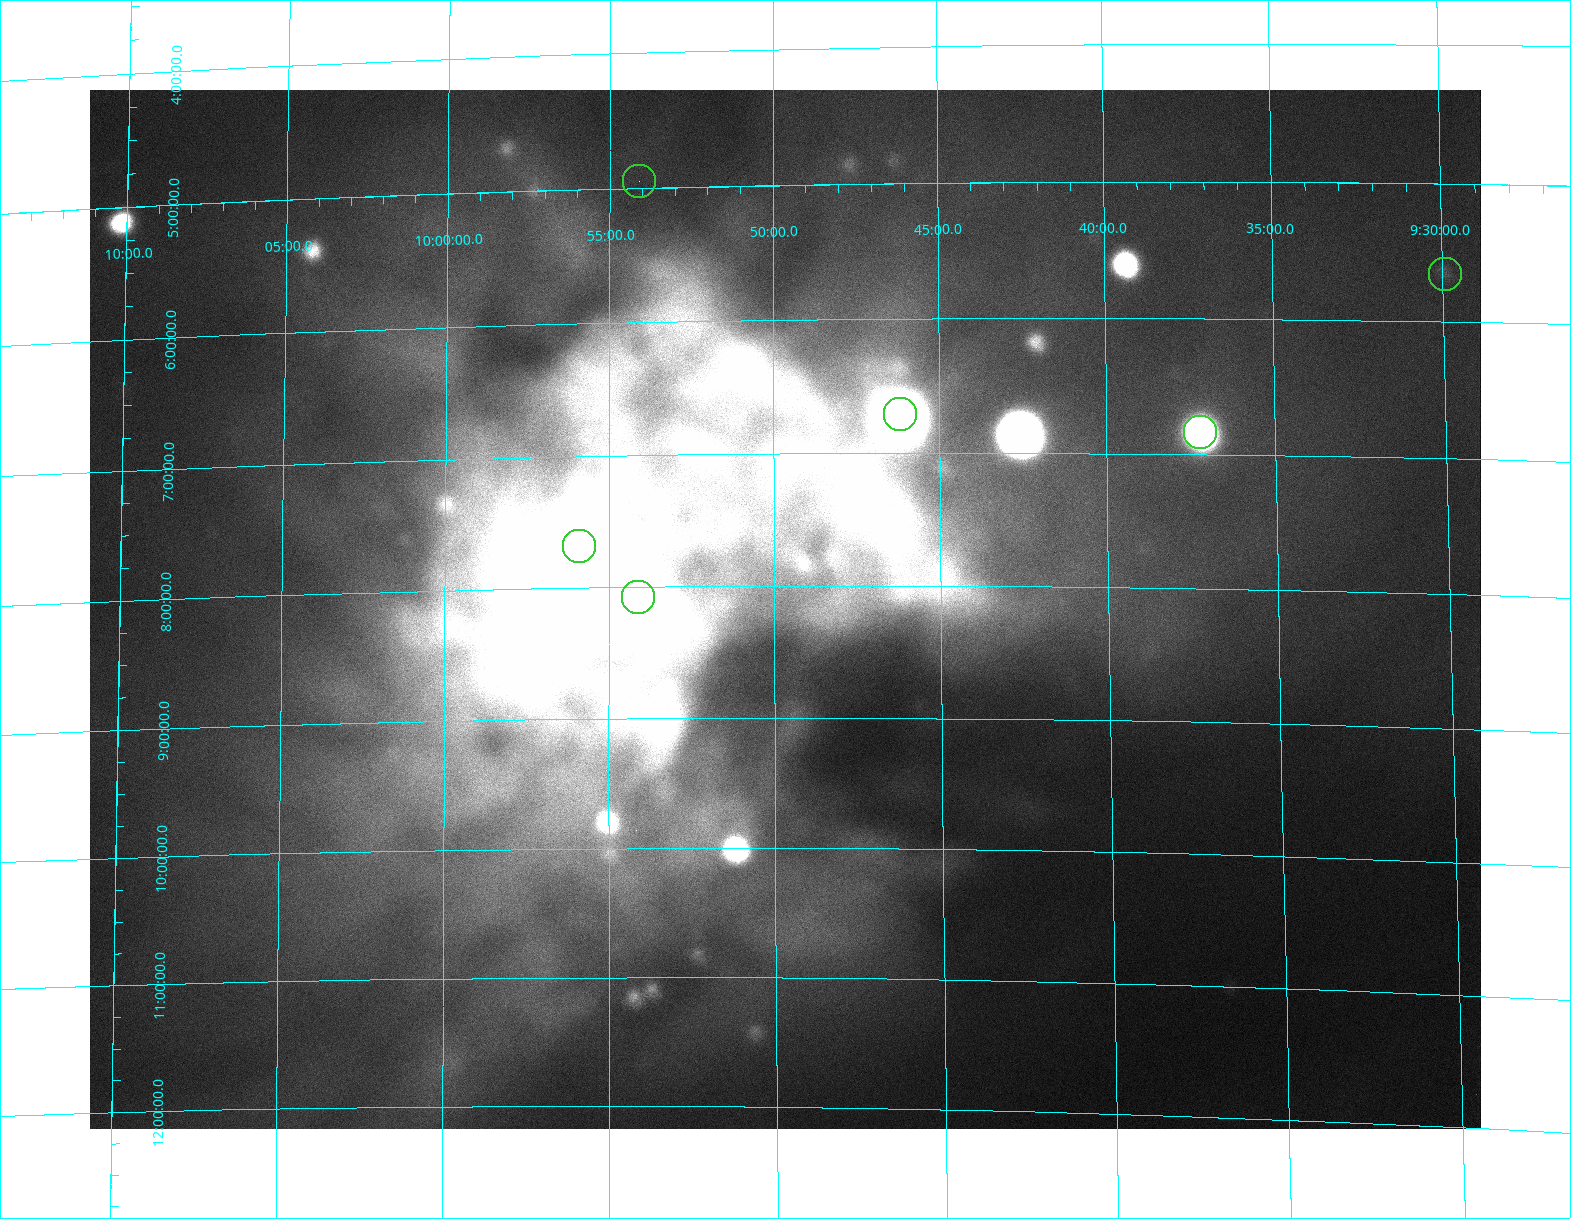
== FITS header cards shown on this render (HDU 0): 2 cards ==
NAXIS1  =                 1391
NAXIS2  =                 1039

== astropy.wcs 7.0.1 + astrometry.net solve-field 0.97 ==
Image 1391 x 1039 px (HDU 0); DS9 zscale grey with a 90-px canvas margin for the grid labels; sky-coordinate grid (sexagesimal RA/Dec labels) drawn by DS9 from the SOLVED WCS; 6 Tycho-2 reference stars matched to detected sources circled (green)
Header WCS: none
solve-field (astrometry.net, Tycho-2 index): SOLVED blind (the file carries no WCS)
Solved WCS: RA---TAN-SIP/DEC--TAN-SIP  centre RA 09:49:40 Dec +08:11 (147.42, +8.18 deg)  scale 26.9 x 27.3 arcsec/px (non-square pixels)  FOV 622.6' x 473.2'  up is -180 deg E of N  parity flipped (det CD > 0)
(file carries no celestial WCS; the grid is the blind solution)
Tycho-2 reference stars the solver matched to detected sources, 6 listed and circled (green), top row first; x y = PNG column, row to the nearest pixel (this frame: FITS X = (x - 90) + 1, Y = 1039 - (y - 90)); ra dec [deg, ICRS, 3 dp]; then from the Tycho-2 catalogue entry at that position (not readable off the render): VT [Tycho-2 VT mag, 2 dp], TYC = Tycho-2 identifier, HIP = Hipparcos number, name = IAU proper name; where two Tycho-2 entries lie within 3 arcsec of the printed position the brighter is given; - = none
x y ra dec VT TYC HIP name
639 181 148.528 +4.945 6.89 240-1746-1 48552 -
1445 274 142.478 +5.655 7.33 234-468-1 46580 -
900 414 146.542 +6.709 5.99 242-2192-1 47943 -
1200 432 144.303 +6.836 5.12 241-2399-1 47205 -
579 546 148.979 +7.677 6.89 829-1600-1 48699 -
638 597 148.528 +8.074 7.12 829-1602-1 48553 -